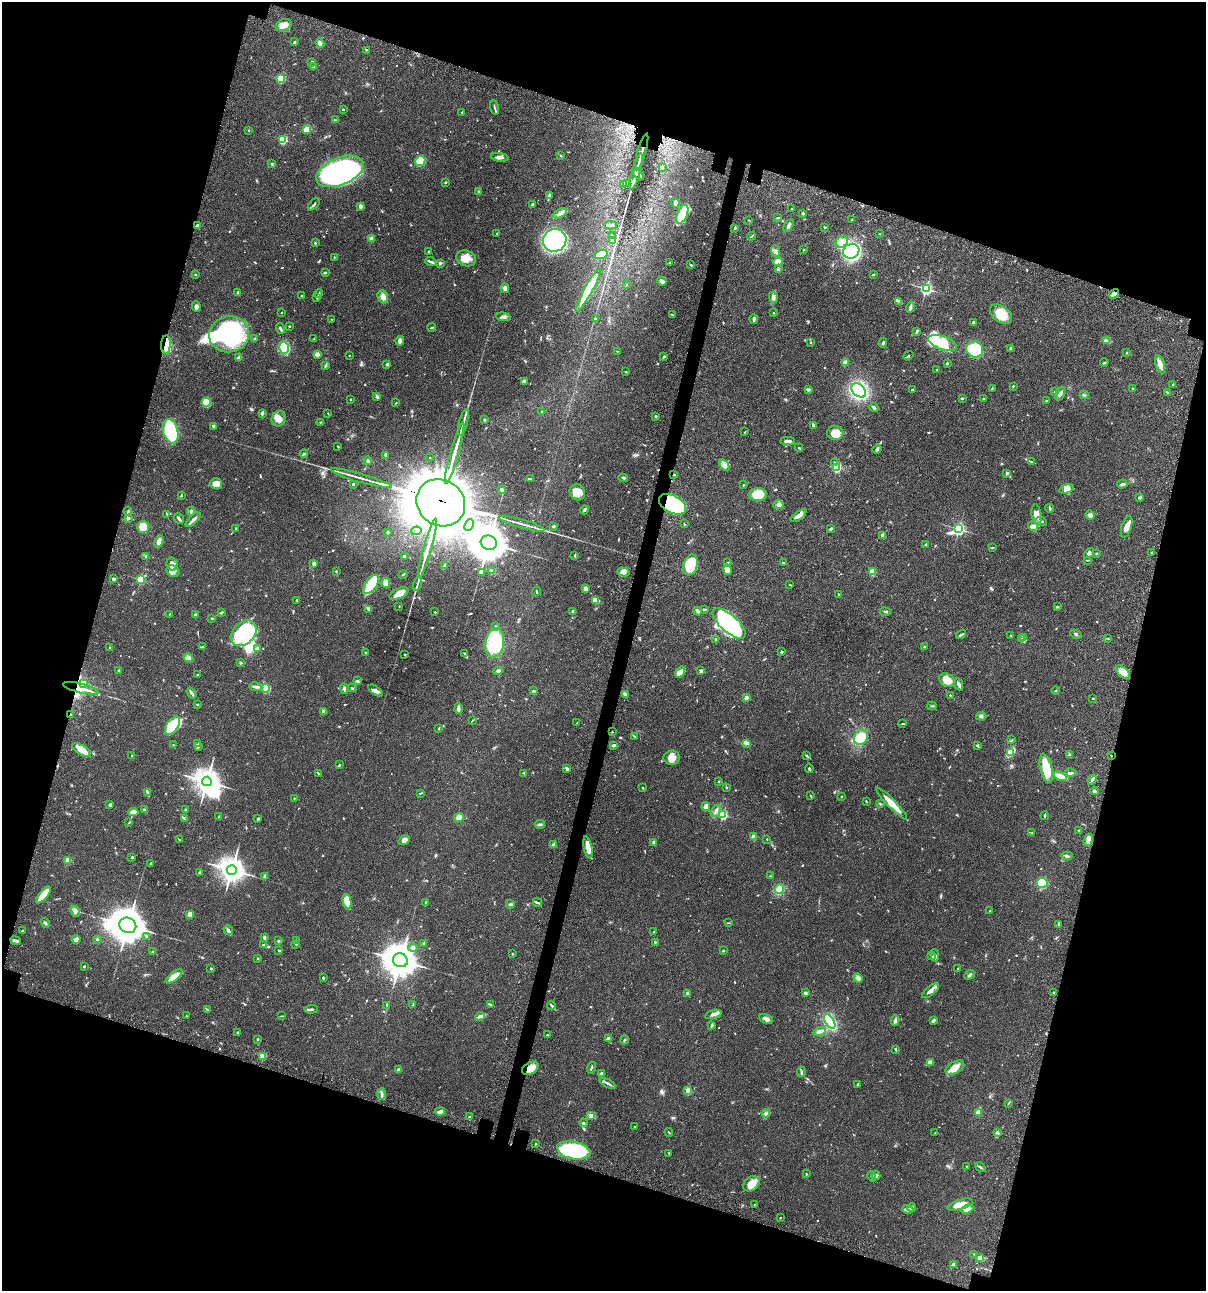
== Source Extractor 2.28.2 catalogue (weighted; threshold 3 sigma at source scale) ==
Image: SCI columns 234-5048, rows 120-5274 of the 5407 x 5392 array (HDU 1 of 3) = the unmasked area's bounding box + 8 px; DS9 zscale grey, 4 x 4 block average (1 PNG px = mean of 4 x 4 image px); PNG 1208 x 1293 px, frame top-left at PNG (2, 2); each listed source drawn as its Kron ellipse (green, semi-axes under 4 px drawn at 4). Shown black and unused: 35% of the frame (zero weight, under 3 of 4 exposures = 9% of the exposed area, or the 3 px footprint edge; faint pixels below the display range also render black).
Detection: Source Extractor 2.28.2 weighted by HDU 2 'WHT'. Background 0.0474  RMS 0.0055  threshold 0.0247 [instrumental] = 3 sigma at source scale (4.5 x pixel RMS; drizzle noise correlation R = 1.50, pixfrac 1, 0.05/0.05 arcsec/px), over >= 5 px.
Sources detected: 866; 1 too faint to see at this stretch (4 x 4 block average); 14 inside a brighter object's white glare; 3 cosmic-ray / hot-pixel residue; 1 long thin detection or spike segment (spike, bleed or trail) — neither listed nor drawn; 14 coinciding with a brighter row at this scale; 38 inside a brighter listed object's ellipse — not listed separately; of the other 795, all 500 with FLUX_AUTO >= 1.76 (the completeness limit of this list) listed and drawn (295 fainter detections not listed), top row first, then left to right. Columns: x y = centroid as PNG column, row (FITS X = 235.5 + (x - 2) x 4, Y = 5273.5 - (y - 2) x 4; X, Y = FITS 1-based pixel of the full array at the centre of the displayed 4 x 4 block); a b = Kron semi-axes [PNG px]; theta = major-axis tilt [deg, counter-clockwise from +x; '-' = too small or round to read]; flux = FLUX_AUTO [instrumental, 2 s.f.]
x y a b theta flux
284 25 8 6 19 27
294 42 3 2 - 3.5
320 43 4 3 - 22
366 50 3 2 - 1.9
311 62 4 2 - 5.1
314 67 3 2 - 11
281 78 2 2 - 230
495 108 7 2 -76 5.2
343 110 2 2 - 8
462 112 3 2 - 1.9
335 120 3 2 - 3.2
307 129 4 3 - 50
249 130 2 2 - 4.3
283 140 2 2 - 270
642 152 19 2 74 19
561 156 3 2 - 2.5
500 157 9 3 -8 12
420 161 5 4 - 59
271 164 4 2 - 2.1
662 168 2 2 - 2.3
340 171 25 13 22 980
636 172 18 2 74 22
638 174 7 3 -51 9.8
445 182 2 2 - 5.2
627 183 3 3 - 25
623 185 3 2 - 4
478 191 2 2 - 2.4
549 196 3 2 - 6.1
675 203 5 3 - 6.1
314 204 7 2 45 4.4
532 204 2 2 - 14
360 206 3 2 - 11
792 209 2 2 - 2.4
560 213 7 3 28 13
803 213 2 2 - 17
682 214 10 5 67 89
778 218 4 2 - 3.7
749 220 2 2 - 1.9
852 220 2 2 - 1.8
197 225 4 3 - 4.6
611 225 6 4 -2 11
788 226 7 3 57 9.7
824 227 2 2 - 2.4
735 228 3 2 - 3
497 234 2 2 - 2.7
879 234 2 2 - 2.9
612 236 4 3 - 4.5
751 236 4 2 - 3.4
371 239 2 2 - 69
555 240 12 11 - 640
613 240 4 3 - 8.1
841 242 6 5 - 26
315 243 3 2 - 2.5
803 250 2 2 - 5.1
429 251 3 2 - 2.4
775 251 6 3 -66 10
851 251 8 7 - 620
601 255 6 4 18 41
334 257 2 2 - 2.3
466 258 10 7 -19 30
778 261 5 3 - 28
431 262 6 2 -20 7.5
669 262 2 2 - 1.9
440 263 2 2 - 25
691 265 2 2 - 7.8
778 269 3 2 - 2.6
325 272 2 2 - 6.8
195 274 2 2 - 2.1
873 275 3 2 - 2.7
662 281 5 3 - 12
626 284 2 2 - 2.1
505 288 5 3 - 10
926 289 2 2 - 610
588 290 25 4 61 140
238 293 2 2 - 16
319 294 4 2 - 5.9
1114 294 5 3 - 16
301 296 2 2 - 2.4
383 297 6 5 - 18
773 297 5 4 - 9.2
317 298 2 2 - 2.1
899 301 4 2 - 5.3
196 306 5 4 - 9.3
910 307 5 3 - 8.4
282 313 2 2 - 5.6
774 313 2 2 - 2.7
1001 314 12 8 -36 70
672 315 3 2 - 3
503 317 7 3 -7 9.4
595 319 2 2 - 3.3
754 319 5 2 - 7.4
332 320 3 2 - 2.1
973 322 2 2 - 11
289 326 2 2 - 9.2
432 328 4 2 - 2.9
281 329 5 2 - 6.1
917 331 4 2 - 4.4
229 334 20 18 12 410
254 339 3 2 - 6.3
314 339 2 2 - 2.1
400 341 4 4 - 10
1107 341 3 2 - 3.1
811 342 2 2 - 2
883 343 5 2 - 4.4
942 343 15 7 -20 90
166 345 9 4 86 46
284 348 6 4 -76 140
1011 348 4 2 - 4.3
974 349 9 8 - 270
617 351 2 2 - 2.1
1127 353 3 2 - 2.1
317 354 2 2 - 67
349 355 2 2 - 1.8
908 356 5 2 - 3.4
664 357 3 2 - 4.9
239 358 4 3 - 8
845 363 2 2 - 84
947 363 2 2 - 4.6
1104 363 4 2 - 2.9
387 364 2 2 - 23
1160 364 9 4 -73 21
325 366 3 3 - 4
937 369 2 2 - 2.2
626 372 3 2 - 2.6
524 381 2 2 - 2.7
1173 384 2 2 - 2
1013 386 2 2 - 4.3
992 388 3 2 - 2.8
1133 388 3 2 - 2
808 389 2 2 - 9.2
859 390 8 5 -45 330
912 390 2 2 - 8
1055 392 3 2 - 3.3
1168 392 3 2 - 3
1060 393 7 4 65 11
1084 395 4 3 - 4
377 397 3 2 - 2.3
962 398 4 2 - 3.3
350 399 2 2 - 2.3
984 399 3 2 - 2.1
1046 401 3 2 - 2.7
206 402 4 4 - 55
396 403 2 2 - 2.1
874 407 4 2 - 8.7
542 412 2 2 - 11
262 413 4 3 - 6.1
328 414 3 2 - 1.9
656 416 3 3 - 4.8
279 419 8 6 57 24
484 420 2 2 - 17
321 422 2 2 - 3.1
463 422 13 2 75 13
214 426 3 2 - 8.3
813 426 3 2 - 5.3
171 431 12 7 -74 310
745 432 3 2 - 2
835 433 8 7 - 50
788 441 7 2 2 9.9
338 447 3 2 - 2.5
799 448 4 2 - 3.4
877 449 5 2 - 6.9
454 453 32 2 74 56
304 454 4 2 - 3.2
386 455 4 2 - 4.1
430 457 2 2 - 2
368 461 4 3 - 6
1031 461 3 2 - 2.9
834 463 3 2 - 2.5
724 465 6 4 -56 13
837 467 2 2 - 330
1007 473 2 2 - 7.7
674 474 3 2 - 3.2
361 478 32 2 -16 27
623 478 5 2 - 4.2
530 479 3 2 - 3.8
216 484 6 5 - 31
353 484 2 2 - 4.6
1122 484 5 3 - 7.4
743 485 3 2 - 2.1
1067 489 7 4 16 17
502 490 2 2 - 30
577 492 8 7 - 23
181 495 2 2 - 2.9
758 495 9 6 5 65
1140 497 4 2 - 6.7
441 503 25 22 -36 38000
672 504 14 8 -28 290
779 505 5 4 - 8.4
1050 508 4 2 - 4
584 510 4 3 - 4.9
128 511 5 2 - 3.2
191 511 4 3 - 4.4
1037 514 10 5 -80 32
167 515 4 2 - 2.3
1090 515 5 3 - 13
798 516 9 3 35 11
128 518 2 2 - 14
179 519 6 2 -49 8.2
193 520 9 2 43 14
1041 521 6 2 -8 5
522 524 24 2 -16 21
684 524 2 2 - 1.9
469 525 6 3 65 10
553 526 2 2 - 6.3
1033 526 5 4 - 17
143 527 6 6 - 56
1127 527 11 5 72 19
236 528 2 2 - 6.5
831 529 3 3 - 3.6
959 529 3 2 - 650
416 531 5 2 - 4.1
388 532 3 2 - 2.5
883 536 2 2 - 19
159 541 6 3 70 15
489 543 8 7 - 9000
925 544 2 2 - 1.9
992 547 3 2 - 2
427 548 31 2 74 52
1151 552 2 2 - 1.8
1089 553 5 4 - 8.2
1096 553 2 2 - 2.5
574 555 4 2 - 2.6
146 557 3 2 - 2.4
404 557 2 2 - 9.7
1087 560 4 2 - 2
727 562 3 2 - 2.1
314 563 2 2 - 37
784 563 4 2 - 5.2
172 564 7 5 -73 18
690 565 11 7 72 140
444 566 3 2 - 7.1
727 570 5 4 - 23
173 571 7 5 -29 19
336 571 2 2 - 2.4
492 571 4 3 - 4.8
481 572 4 3 - 11
623 572 6 3 -14 17
872 572 2 2 - 120
403 575 4 2 - 3.2
113 579 4 2 - 4.4
140 579 2 2 - 240
386 583 5 4 - 25
371 584 11 5 54 100
417 584 7 2 76 7.1
790 585 2 2 - 2
585 589 2 2 - 58
536 591 4 2 - 2.6
399 593 10 5 24 32
838 594 2 2 - 3.1
297 600 2 2 - 7.8
596 600 3 2 - 56
399 606 2 2 - 2.5
1057 607 3 2 - 2.5
369 609 4 3 - 8.8
704 609 3 2 - 3.3
573 611 2 2 - 19
697 611 4 2 - 9.7
435 612 2 2 - 3.2
885 612 5 2 - 4.9
221 613 4 2 - 4.9
169 614 3 2 - 1.9
195 615 3 3 - 8.9
212 618 3 2 - 3.3
729 623 21 8 -41 580
496 626 2 2 - 3.1
244 633 15 10 44 280
1076 634 6 2 -28 5.3
961 635 5 2 - 5.8
1011 636 2 2 - 8.1
1024 638 4 3 - 5.7
1107 638 4 2 - 2.3
1021 639 2 2 - 3.6
715 640 2 2 - 1.8
494 643 14 9 82 300
202 647 4 2 - 3.4
925 647 2 2 - 4.8
110 648 4 2 - 2.6
258 648 3 2 - 3.8
366 652 2 2 - 2.3
782 652 2 2 - 5.4
464 653 3 2 - 2.7
405 655 3 2 - 2.9
188 658 5 2 - 7.2
240 663 3 2 - 2.8
119 671 3 2 - 2.6
498 671 5 3 - 8.2
701 671 4 3 - 4.8
680 672 6 4 53 14
1123 672 8 4 -44 29
198 675 3 2 - 2.4
947 680 8 6 -31 45
358 681 3 2 - 3.3
83 684 3 3 - 6.8
959 684 6 3 -64 8
256 687 6 2 -8 13
81 688 18 4 -14 57
266 688 4 4 - 120
352 688 5 2 - 2.9
344 689 5 2 - 6.4
1056 690 4 2 - 2.5
376 691 8 3 -34 12
533 691 3 2 - 2.5
191 693 6 2 -55 9.8
625 694 4 2 - 11
950 695 2 2 - 2.9
746 698 2 2 - 47
1093 698 3 2 - 2
197 704 3 2 - 2.6
932 706 4 2 - 1.9
458 709 5 2 - 13
323 711 2 2 - 37
71 715 2 2 - 13
981 716 5 3 - 5.9
473 720 2 2 - 1.8
577 723 2 2 - 2
903 724 3 2 - 2.5
172 726 10 5 57 130
439 728 3 2 - 2
612 732 2 2 - 2.2
635 736 4 2 - 2.2
861 737 8 6 55 110
1012 740 2 2 - 1.9
746 743 4 3 - 7.3
197 744 2 2 - 2.4
173 745 2 2 - 2.1
614 745 4 2 - 8.6
977 746 4 2 - 3.4
198 747 4 2 - 2.5
82 750 10 4 -31 41
1010 752 4 2 - 50
1069 754 3 2 - 3
132 755 2 2 - 3.1
806 755 3 2 - 2.9
1111 756 3 2 - 1.8
672 758 8 7 - 21
339 765 4 2 - 2.9
809 768 5 2 - 4.5
1046 768 14 6 -76 86
567 769 4 2 - 4.2
318 773 3 2 - 1.8
523 773 3 2 - 2.6
1070 773 5 3 - 8
1060 776 7 3 -18 35
1092 780 5 2 - 7.9
207 781 5 4 - 3200
719 781 3 2 - 2.2
642 788 3 2 - 2
727 788 3 2 - 1.8
1094 791 4 2 - 5
147 792 4 2 - 4.4
421 793 4 2 - 2.4
811 796 3 2 - 1.9
841 796 2 2 - 5
294 798 2 2 - 2.8
866 801 3 2 - 2.3
891 803 22 3 -46 53
880 804 4 2 - 2.5
110 805 4 3 - 5.1
706 807 4 2 - 24
144 810 3 2 - 3.8
186 810 2 2 - 4.6
716 811 6 3 60 11
133 812 5 3 - 31
723 815 2 2 - 310
1044 816 4 2 - 3.4
219 817 3 2 - 1.8
184 818 3 2 - 2.1
459 818 5 4 - 13
258 819 2 2 - 5.1
129 822 3 2 - 1.8
540 824 5 2 - 5.2
1079 831 3 2 - 3
1032 833 3 2 - 2.1
753 837 2 2 - 56
767 839 2 2 - 3.5
179 840 3 2 - 3.2
404 840 6 4 36 16
1088 840 6 4 70 14
654 842 2 2 - 24
554 845 2 2 - 10
588 847 11 3 -78 38
1067 856 5 2 - 6.6
132 857 2 2 - 12
68 860 2 2 - 110
150 864 2 2 - 2.5
232 870 5 5 - 3100
199 873 3 2 - 2.9
265 876 3 2 - 9.7
770 876 2 2 - 2
1042 883 5 5 - 130
779 889 5 3 - 75
43 895 10 4 50 52
347 901 8 3 -77 57
537 902 5 2 - 4.3
425 903 4 2 - 2.2
510 904 4 2 - 5
75 911 5 4 - 10
990 911 3 2 - 1.9
190 914 2 2 - 94
45 923 5 2 - 4.9
728 923 3 2 - 1.9
1059 924 4 2 - 4
128 925 8 7 - 6400
228 930 5 2 - 9.3
22 931 3 2 - 3.3
654 932 2 2 - 2
147 936 2 2 - 17
264 937 4 2 - 6.1
76 939 4 4 - 9.2
97 939 2 2 - 3.2
296 940 3 2 - 2.4
15 941 5 2 - 9.2
279 941 3 2 - 2.8
655 942 2 2 - 9.1
424 943 3 2 - 2
296 944 2 2 - 2
263 945 3 2 - 3
413 947 5 4 - 7
279 950 3 2 - 2.7
723 951 2 2 - 9.9
153 952 3 2 - 2.1
512 954 2 2 - 1.8
935 955 6 3 -85 7.2
931 956 3 2 - 1.8
258 959 2 2 - 1.9
400 960 7 7 - 5800
84 966 2 2 - 4.2
211 969 2 2 - 14
958 969 4 2 - 2.7
969 975 6 2 42 7.2
174 976 10 4 38 35
323 978 3 2 - 3.7
858 978 5 4 - 13
930 991 10 3 39 23
1054 992 3 2 - 2.7
688 993 2 2 - 26
805 993 3 3 - 6
490 1004 3 2 - 4.8
413 1005 3 2 - 2.4
551 1005 4 2 - 4.1
387 1006 3 2 - 2.2
311 1009 7 2 5 7
207 1010 2 2 - 2
713 1014 9 3 15 11
186 1016 2 2 - 2.2
281 1016 2 2 - 1.8
480 1016 5 3 - 6.5
766 1019 7 3 -26 13
895 1020 5 3 - 6.6
933 1020 4 2 - 7.2
830 1022 8 3 -59 270
712 1026 4 2 - 4
820 1031 6 3 20 8.6
238 1033 2 2 - 13
547 1035 2 2 - 2.5
609 1038 3 2 - 11
258 1039 2 2 - 8
624 1040 4 2 - 3.6
895 1049 3 2 - 4.5
263 1056 2 2 - 130
931 1062 2 2 - 2.7
530 1068 9 5 29 28
591 1068 6 2 72 4.4
955 1068 10 6 30 38
399 1070 3 2 - 8
801 1072 5 2 - 4.5
601 1073 3 2 - 5.3
608 1083 8 2 -26 9.8
858 1084 2 2 - 2.7
688 1090 2 2 - 38
381 1094 6 2 86 5.7
1008 1103 2 2 - 2.5
440 1111 5 3 - 8.1
766 1113 4 3 - 6.5
978 1113 3 3 - 21
590 1115 3 2 - 12
469 1117 2 2 - 11
583 1123 4 3 - 5.4
635 1127 2 2 - 3.8
669 1132 4 2 - 2.1
997 1132 3 2 - 7.5
935 1133 2 2 - 2.1
536 1144 2 2 - 3.1
574 1150 17 8 -11 310
669 1153 2 2 - 2.8
966 1167 2 2 - 2.2
980 1167 6 2 -34 4.8
806 1174 2 2 - 1.9
876 1175 4 4 - 8.2
872 1176 5 3 - 7.5
751 1184 9 6 38 35
754 1204 2 2 - 2.5
960 1205 13 5 17 46
912 1207 4 3 - 8.7
908 1209 5 3 - 9.5
967 1209 6 3 19 33
780 1218 2 2 - 2.3
974 1254 3 2 - 2.3
980 1258 2 2 - 72
953 1265 4 2 - 15
Overlapping masked pixels (flux is a lower limit): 10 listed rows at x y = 642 152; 1114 294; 166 345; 674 474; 441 503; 672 504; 81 688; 71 715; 1111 756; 530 1068
Diffuse or blended objects may show on this block-average render without a row.